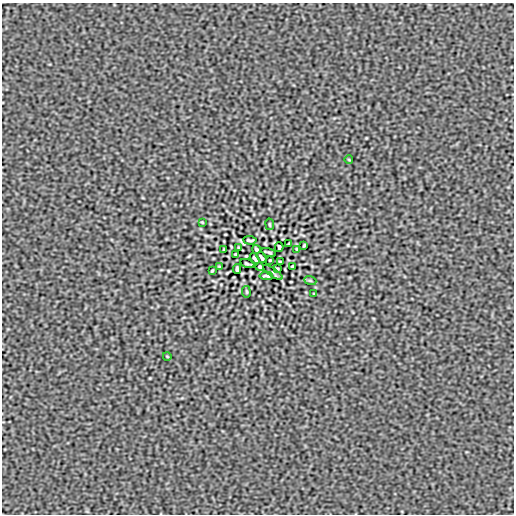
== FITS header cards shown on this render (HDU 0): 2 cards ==
NAXIS1  =                  512
NAXIS2  =                  512

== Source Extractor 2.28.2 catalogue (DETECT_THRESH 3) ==
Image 512 x 512 px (HDU 0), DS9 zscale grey, 1 PNG px = 1 image px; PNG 516 x 516 px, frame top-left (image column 1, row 512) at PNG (2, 3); each listed source drawn as its Kron ellipse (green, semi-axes under 4 px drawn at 4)
Background 5.25e-09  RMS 6.1e-06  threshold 1.83e-05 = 3 sigma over >= 5 px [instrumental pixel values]
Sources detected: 30; all 30 listed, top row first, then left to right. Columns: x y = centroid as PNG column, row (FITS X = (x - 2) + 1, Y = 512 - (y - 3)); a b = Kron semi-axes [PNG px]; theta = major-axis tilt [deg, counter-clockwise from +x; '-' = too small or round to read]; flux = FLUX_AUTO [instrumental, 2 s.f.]
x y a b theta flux
349 160 4 2 - 2.9e-04
202 222 3 2 - 3.0e-04
270 224 6 3 -81 3.9e-04
250 240 7 2 -4 6.1e-04
289 243 3 2 - 3.1e-04
304 245 3 2 - 4.2e-04
279 247 5 3 - 6.1e-04
239 248 4 2 - 3.6e-04
256 249 4 3 - 5.2e-04
297 249 3 2 - 3.7e-04
224 250 3 2 - 3.6e-04
269 252 7 2 -17 5.1e-04
236 254 3 2 - 4.4e-04
261 257 6 3 -58 6.9e-04
255 259 6 3 -58 6.9e-04
270 260 3 2 - 3.1e-04
280 262 3 2 - 4.4e-04
247 264 7 2 -17 5.1e-04
292 266 3 2 - 3.6e-04
219 267 3 2 - 3.7e-04
260 267 4 3 - 5.2e-04
277 268 4 2 - 3.6e-04
237 269 5 3 - 6.1e-04
212 271 3 2 - 4.2e-04
273 272 11 2 -35 5.9e-04
266 276 7 2 -4 6.1e-04
310 280 6 4 -19 4.7e-04
246 292 6 3 -81 3.9e-04
314 294 3 2 - 3.0e-04
167 356 4 2 - 2.9e-04